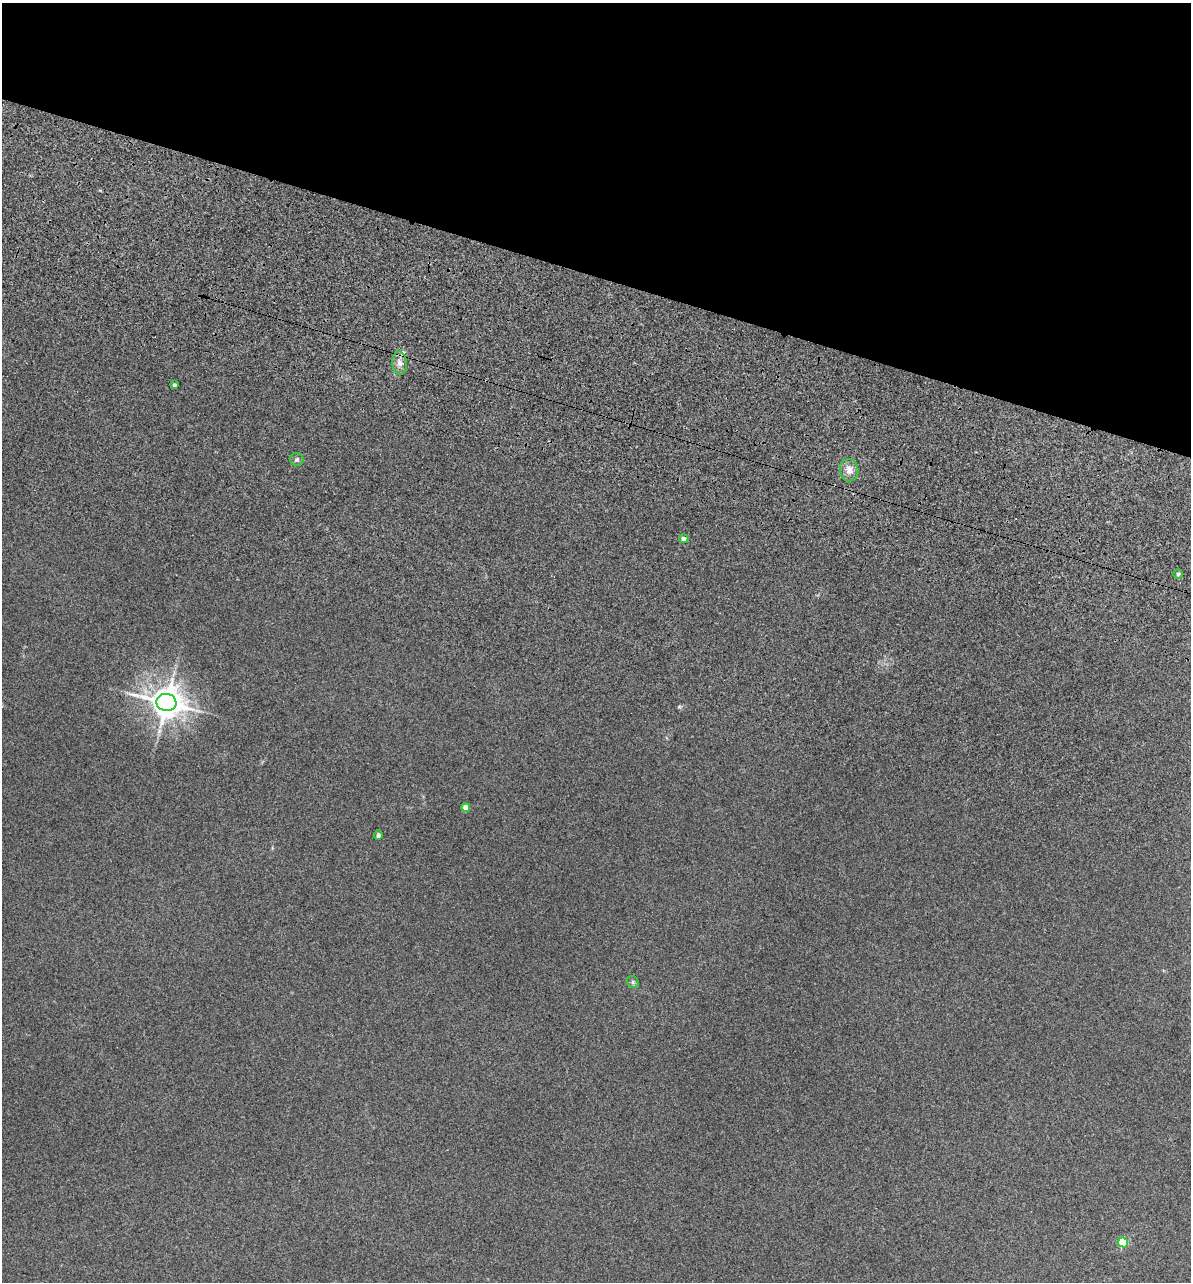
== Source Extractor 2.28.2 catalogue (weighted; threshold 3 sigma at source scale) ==
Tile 2 of 4 x 4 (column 2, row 1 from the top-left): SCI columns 1432-2620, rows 4231-5510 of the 5355 x 5901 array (HDU 1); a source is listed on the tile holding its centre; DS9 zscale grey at full resolution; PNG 1193 x 1284 px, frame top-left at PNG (2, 3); each listed source drawn as its Kron ellipse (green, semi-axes under 4 px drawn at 4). Shown black and unused: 22% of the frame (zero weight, under 3 of 5 exposures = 17% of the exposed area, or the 3 px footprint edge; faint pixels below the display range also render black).
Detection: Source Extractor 2.28.2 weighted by HDU 2 'WHT'; one run over the whole footprint, this tile lists its part. Background 0.171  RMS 0.0086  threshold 0.0389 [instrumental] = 3 sigma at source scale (4.5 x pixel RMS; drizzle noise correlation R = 1.50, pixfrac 1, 0.05/0.05 arcsec/px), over >= 5 px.
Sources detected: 11; all 11 listed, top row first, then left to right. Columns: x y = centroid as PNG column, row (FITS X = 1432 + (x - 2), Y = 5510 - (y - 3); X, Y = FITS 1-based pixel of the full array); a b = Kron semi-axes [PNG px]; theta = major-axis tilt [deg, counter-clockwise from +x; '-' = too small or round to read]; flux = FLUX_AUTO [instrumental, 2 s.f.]
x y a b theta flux
399 363 12 7 -85 5.3
174 385 3 3 - 2
297 459 7 6 - 2.2
849 470 11 9 -82 6.7
684 539 4 4 - 4.6
1178 574 5 5 - 1.6
166 702 10 8 -9 1600
466 807 4 4 - 9.6
378 835 4 4 - 2
633 982 6 5 - 1.6
1123 1242 5 5 - 47
Overlapping masked pixels (flux is a lower limit): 1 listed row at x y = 399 363